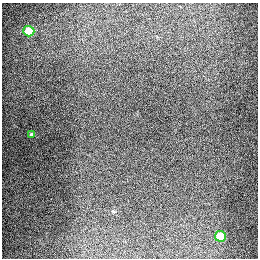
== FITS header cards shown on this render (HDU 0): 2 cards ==
NAXIS1  =                  256
NAXIS2  =                  256

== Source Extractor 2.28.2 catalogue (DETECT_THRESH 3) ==
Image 256 x 256 px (HDU 0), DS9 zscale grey, 1 PNG px = 1 image px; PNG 260 x 260 px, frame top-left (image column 1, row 256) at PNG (2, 3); each listed source drawn as its Kron ellipse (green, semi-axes under 4 px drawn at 4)
Background 1280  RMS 26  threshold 79.1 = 3 sigma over >= 5 px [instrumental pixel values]
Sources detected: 3; all 3 listed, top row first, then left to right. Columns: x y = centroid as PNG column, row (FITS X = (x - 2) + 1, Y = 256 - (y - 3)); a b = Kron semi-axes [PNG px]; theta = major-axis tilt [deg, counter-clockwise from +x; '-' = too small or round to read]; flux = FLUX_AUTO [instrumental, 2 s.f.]
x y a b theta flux
29 31 5 5 - 86000
31 134 4 4 - 2500
220 236 5 5 - 66000